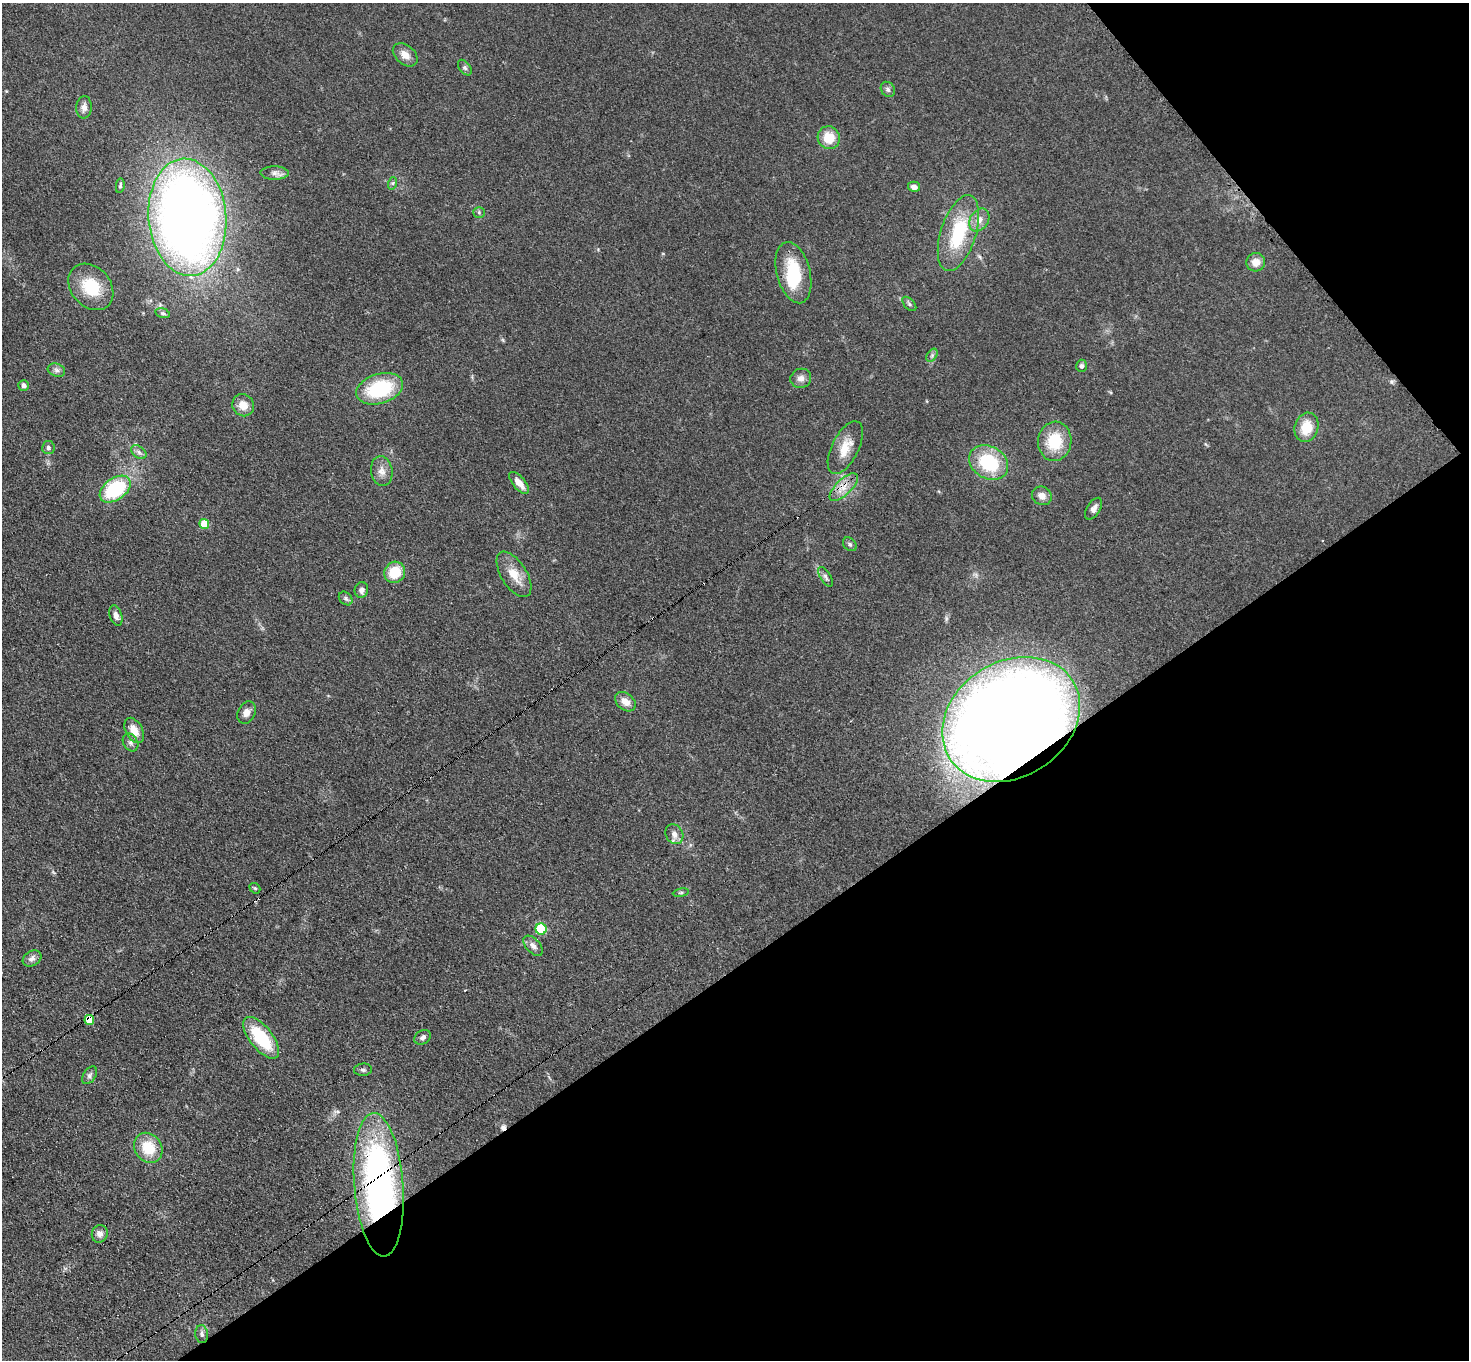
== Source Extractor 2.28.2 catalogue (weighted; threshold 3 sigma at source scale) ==
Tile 12 of 4 x 4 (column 4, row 3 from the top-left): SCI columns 4483-5949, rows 1716-3073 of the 6030 x 6006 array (HDU 1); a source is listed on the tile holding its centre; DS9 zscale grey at full resolution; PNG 1471 x 1362 px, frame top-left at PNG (2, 3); each listed source drawn as its Kron ellipse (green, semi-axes under 4 px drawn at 4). Shown black and unused: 34% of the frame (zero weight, under 3 of 4 exposures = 7% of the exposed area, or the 3 px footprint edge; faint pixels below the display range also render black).
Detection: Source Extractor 2.28.2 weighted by HDU 2 'WHT'; one run over the whole footprint, this tile lists its part. Background 0.102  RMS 0.0072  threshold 0.0324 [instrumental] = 3 sigma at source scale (4.5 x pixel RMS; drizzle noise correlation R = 1.50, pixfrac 1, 0.05/0.05 arcsec/px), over >= 5 px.
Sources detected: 68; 1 inside a brighter object's white glare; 2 cosmic-ray / hot-pixel residue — neither listed nor drawn; the other 65 listed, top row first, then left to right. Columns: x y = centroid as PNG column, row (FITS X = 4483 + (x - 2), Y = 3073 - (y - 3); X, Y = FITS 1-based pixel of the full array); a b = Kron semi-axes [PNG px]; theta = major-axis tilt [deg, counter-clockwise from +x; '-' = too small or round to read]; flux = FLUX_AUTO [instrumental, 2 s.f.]
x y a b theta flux
405 55 14 9 -39 6.7
465 68 9 5 -53 1.7
888 89 8 6 -54 2
84 107 11 7 84 3.8
829 138 11 11 - 15
274 173 14 7 0 3.5
393 183 6 4 71 0.99
120 186 7 4 81 1.3
914 187 6 5 - 4.1
479 212 5 5 - 1.2
187 217 58 39 -85 760
979 220 12 9 57 5.4
958 233 39 17 72 46
1256 262 9 9 - 6.9
793 273 31 16 -76 34
91 287 25 20 -49 26
909 304 8 5 -46 1.7
163 313 7 4 -16 1.4
932 355 7 4 57 1.6
1081 366 6 5 - 1.9
56 370 9 6 -17 2.5
801 378 10 9 - 4.1
24 385 5 5 - 2.3
380 389 24 15 17 49
243 405 11 10 - 8.3
1306 427 15 11 74 16
1055 441 19 16 84 26
48 448 6 6 - 1.9
845 448 29 13 64 13
139 452 8 5 -37 2.1
989 463 20 16 -30 41
382 471 15 11 -82 5.8
519 483 13 6 -49 7.7
844 487 18 7 44 7.8
115 489 17 10 36 58
1042 496 10 9 - 5
1094 509 12 6 57 3.5
204 524 5 5 - 21
850 544 8 6 -45 1.7
395 572 11 10 - 19
514 574 25 12 -58 12
825 577 11 5 -59 2.1
361 590 8 6 78 2.9
346 598 8 6 -46 1.8
116 616 10 6 -73 3.5
625 702 11 8 -39 6.6
247 713 12 8 63 4.8
1011 719 73 57 33 1400
134 730 13 8 -61 9.4
130 742 9 7 -59 2.6
674 834 10 8 -63 4.7
255 888 6 4 -41 1
681 893 8 4 9 1.2
541 929 5 5 - 49
533 946 12 7 -48 3.7
32 959 10 7 30 3.3
89 1020 5 4 - 20
423 1037 9 7 33 2.4
261 1038 25 11 -51 39
363 1070 9 6 5 1.8
89 1075 10 6 54 2.1
148 1148 16 13 -55 21
379 1185 72 24 -86 280
100 1234 9 8 - 4.1
202 1334 9 6 -83 2.3
Overlapping masked pixels (flux is a lower limit): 4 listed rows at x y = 844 487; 1011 719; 89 1020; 379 1185